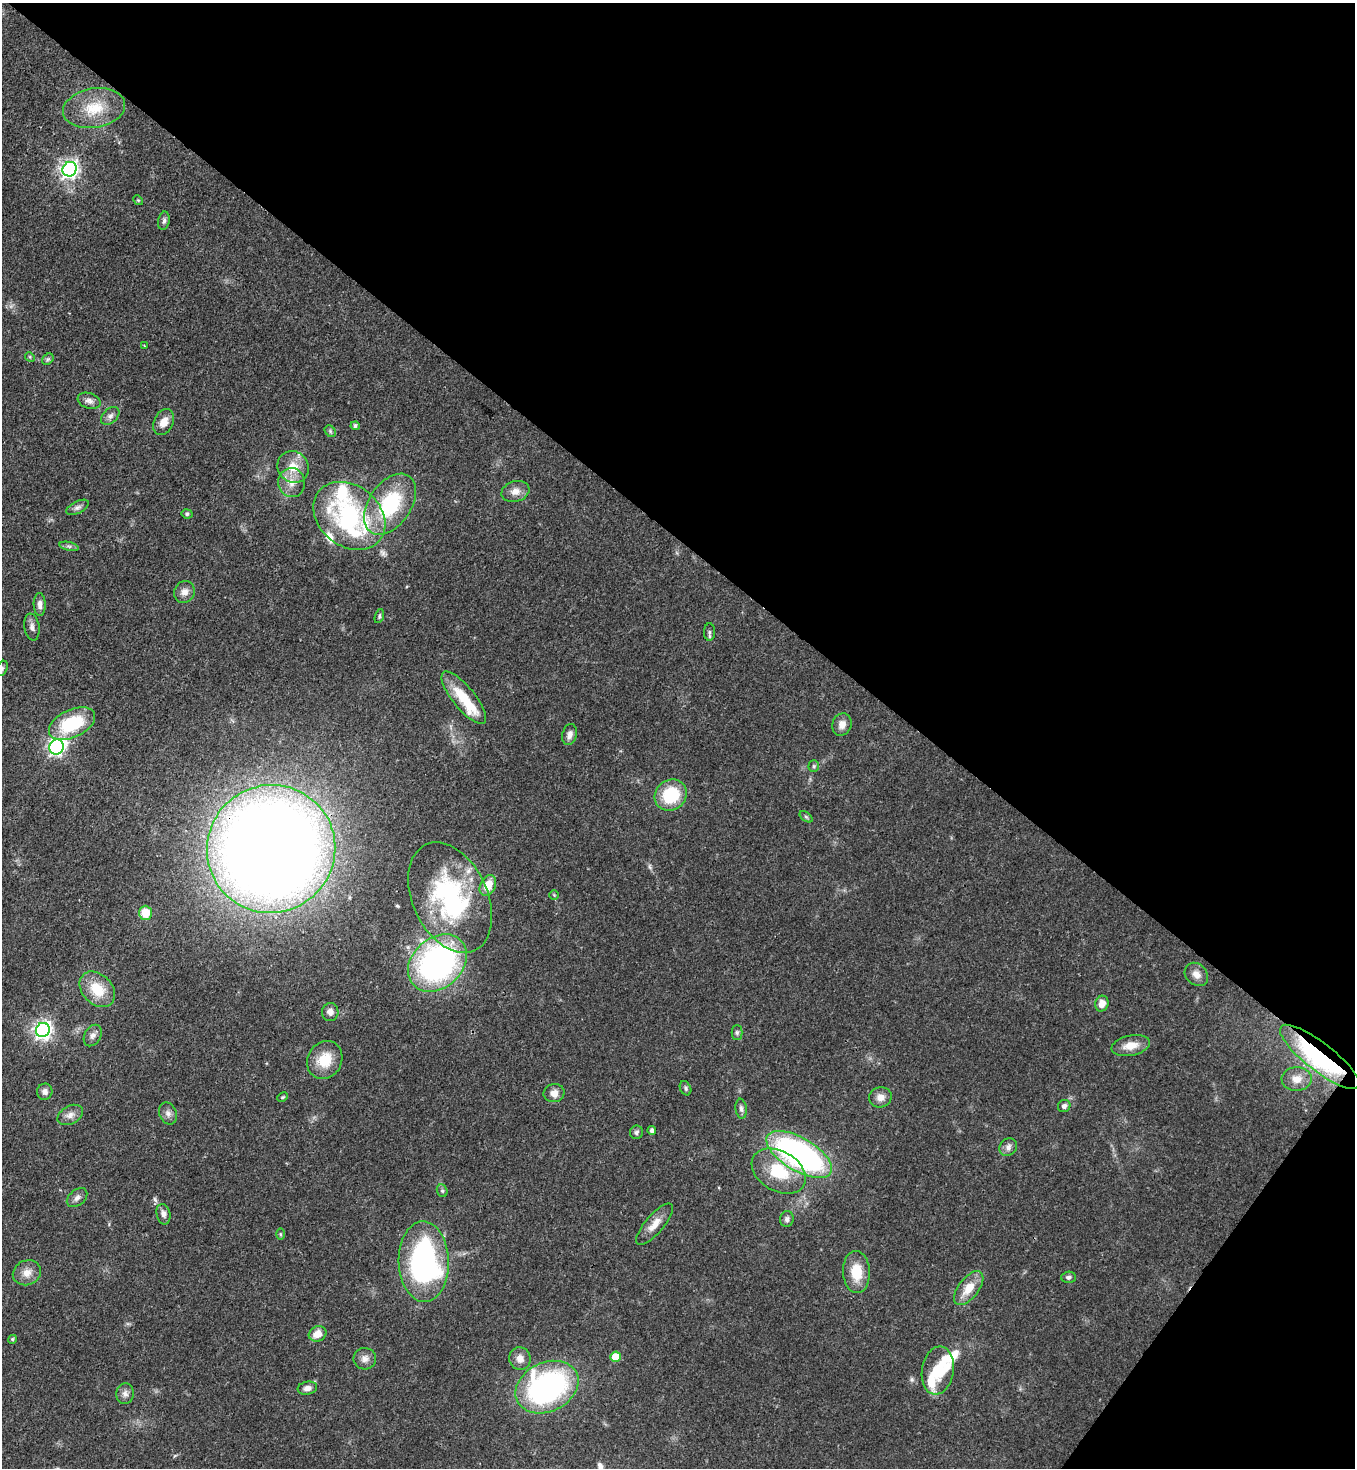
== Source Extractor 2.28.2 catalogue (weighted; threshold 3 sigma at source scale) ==
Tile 8 of 4 x 4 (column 4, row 2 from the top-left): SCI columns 4426-5778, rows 2990-4455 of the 6003 x 5980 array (HDU 1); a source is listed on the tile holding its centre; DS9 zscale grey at full resolution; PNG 1357 x 1470 px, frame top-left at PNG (2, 3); each listed source drawn as its Kron ellipse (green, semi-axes under 4 px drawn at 4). Shown black and unused: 40% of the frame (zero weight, under 3 of 4 exposures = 7% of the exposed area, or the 3 px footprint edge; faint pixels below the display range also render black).
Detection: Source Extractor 2.28.2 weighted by HDU 2 'WHT'; one run over the whole footprint, this tile lists its part. Background 0.0899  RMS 0.0041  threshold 0.0183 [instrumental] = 3 sigma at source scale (4.5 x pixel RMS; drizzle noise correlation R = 1.50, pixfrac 1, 0.05/0.05 arcsec/px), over >= 5 px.
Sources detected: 93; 1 inside a brighter object's white glare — neither listed nor drawn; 7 inside a brighter listed object's ellipse — not listed separately; the other 85 listed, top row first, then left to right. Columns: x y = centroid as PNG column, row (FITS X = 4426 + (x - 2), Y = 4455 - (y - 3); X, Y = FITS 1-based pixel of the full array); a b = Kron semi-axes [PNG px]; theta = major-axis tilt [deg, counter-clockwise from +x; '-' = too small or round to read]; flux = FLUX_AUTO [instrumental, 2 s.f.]
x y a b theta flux
94 108 31 19 10 14
70 169 7 7 - 170
138 200 5 4 - 0.51
164 221 9 5 79 1.3
144 346 4 2 - 0.32
30 357 5 4 - 0.53
48 359 6 5 - 0.75
89 401 12 7 -19 1.9
110 416 11 7 44 1.8
164 422 14 9 63 4.1
355 426 4 4 - 0.91
330 431 6 5 - 0.69
293 467 16 15 - 7.5
292 483 14 13 - 5.1
515 491 14 10 16 3.4
390 504 34 21 56 34
77 507 12 6 27 1.6
187 514 5 4 - 0.77
349 516 39 30 -39 62
69 546 10 4 -13 1
184 592 11 10 - 2.8
40 605 11 6 -88 2.1
379 616 7 4 71 0.71
32 627 13 7 -81 1.9
709 632 9 5 -90 0.97
2 668 8 5 64 0.83
464 698 32 11 -51 14
72 724 25 14 25 24
842 724 11 9 71 3.2
570 734 11 7 76 2.1
57 747 8 7 - 130
814 766 5 5 - 0.71
671 795 17 15 39 19
806 817 7 4 -37 0.69
271 849 64 63 - 890
488 886 11 7 64 7.4
554 895 4 4 - 0.42
450 898 58 37 -65 66
145 913 7 6 - 8.1
437 963 33 25 42 110
1196 974 13 10 -45 3.1
97 989 20 15 -46 11
1102 1004 8 6 75 3.4
330 1012 9 8 - 2.2
43 1030 7 7 - 170
737 1033 7 5 -90 0.81
93 1036 11 8 60 2
1131 1046 19 10 12 5.9
1320 1057 49 14 -38 75
325 1060 20 17 60 10
1297 1079 15 12 2 4.6
686 1088 7 5 -66 0.9
45 1092 8 7 - 1.8
554 1093 10 9 - 3
283 1097 6 4 27 0.55
880 1097 11 10 - 3.1
1064 1106 6 6 - 1.4
741 1109 10 5 -84 1.3
168 1113 11 8 -66 2
70 1115 13 9 28 2.8
652 1131 4 4 - 1.7
636 1132 7 6 - 1.1
1008 1147 9 8 - 2
799 1154 37 16 -30 120
779 1171 29 20 -30 19
442 1191 6 5 - 0.81
77 1198 11 7 39 1.8
163 1214 10 7 -77 1.9
787 1219 8 7 - 1.3
655 1224 26 9 49 4.9
280 1234 6 4 -89 0.58
424 1262 40 25 -88 90
856 1272 21 13 -86 10
27 1273 14 12 24 4.1
1069 1277 7 5 3 1.1
969 1288 20 10 52 7.3
318 1334 9 7 28 5
12 1339 4 4 - 0.64
615 1357 5 5 - 9.7
365 1359 11 10 - 2.7
520 1359 11 10 - 3.1
938 1371 24 16 81 12
547 1387 33 24 25 100
307 1388 10 6 9 1.9
125 1394 10 8 86 2
Overlapping masked pixels (flux is a lower limit): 2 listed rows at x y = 271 849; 1320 1057
Isophote crosses this tile's border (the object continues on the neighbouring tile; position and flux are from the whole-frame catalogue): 1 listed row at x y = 2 668